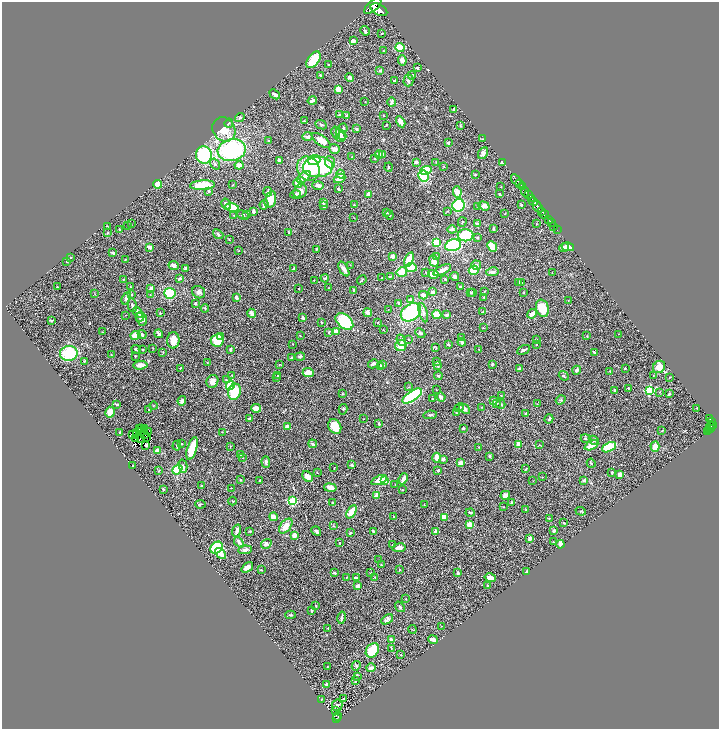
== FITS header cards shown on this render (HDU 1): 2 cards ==
NAXIS1  =                 1434
NAXIS2  =                 1453

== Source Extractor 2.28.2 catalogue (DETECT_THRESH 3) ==
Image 1434 x 1453 px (HDU 1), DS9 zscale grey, zoomed out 1/2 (1 PNG px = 2 x 2 image px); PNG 721 x 731 px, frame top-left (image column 2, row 1453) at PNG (2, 2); each listed source drawn as its Kron ellipse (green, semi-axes under 4 px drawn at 4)
Background 0.542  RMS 0.021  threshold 0.0635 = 3 sigma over >= 5 px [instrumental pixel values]
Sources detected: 502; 25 cannot appear on this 1/2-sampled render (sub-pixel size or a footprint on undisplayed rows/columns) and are neither listed nor drawn; the other 477 listed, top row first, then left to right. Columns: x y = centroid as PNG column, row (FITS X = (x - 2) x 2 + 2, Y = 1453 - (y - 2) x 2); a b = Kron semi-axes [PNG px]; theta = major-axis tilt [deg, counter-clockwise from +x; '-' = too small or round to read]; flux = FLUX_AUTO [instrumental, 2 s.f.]
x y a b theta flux
373 6 10 5 41 2700
379 10 9 5 -28 2800
365 31 5 4 - 5.8
382 34 3 2 - 2.2
353 41 3 2 - 16
400 47 4 3 - 120
383 51 2 2 - 3
313 60 9 5 53 110
402 60 5 4 - 19
329 65 2 2 - 2.3
417 68 3 2 - 6
380 71 3 2 - 6.9
320 75 4 2 - 4.2
412 75 4 4 - 6.4
350 78 4 3 - 11
408 80 6 5 - 8.2
394 81 4 3 - 6.2
338 89 4 3 - 47
275 94 6 2 -42 10
312 101 5 2 - 13
365 101 2 1 - 1.2
392 102 4 3 - 11
453 109 4 3 - 2.8
339 115 3 3 - 5.9
346 115 4 4 - 5.1
383 116 3 2 - 2
240 118 5 3 - 6
304 121 3 3 - 2.1
401 122 6 4 -60 30
229 123 5 3 - 4.5
321 125 6 2 -25 4.7
386 125 3 2 - 1.6
460 126 3 2 - 1.9
343 128 4 2 - 9.3
224 129 12 11 - 76
357 129 3 3 - 5.5
336 132 6 4 -78 12
341 134 6 4 -48 13
308 137 5 3 - 16
341 137 5 4 - 17
483 139 3 2 - 2.1
269 140 3 2 - 2
321 140 11 5 -35 42
448 143 2 2 - 10
334 149 5 4 - 15
232 150 14 11 13 440
483 153 6 4 59 20
204 155 8 8 - 250
379 155 4 3 - 18
383 155 3 3 - 19
352 157 2 2 - 1.9
375 159 2 2 - 1.9
279 160 3 3 - 12
314 160 6 5 - 90
330 162 6 5 - 12
416 162 3 2 - 16
436 162 3 2 - 1.5
503 163 4 2 - 18
215 164 6 4 -56 12
239 165 4 4 - 27
444 166 3 2 - 2
318 167 15 10 3 350
388 167 4 2 - 3
308 169 12 11 - 130
426 171 6 4 19 120
340 174 4 4 - 12
475 174 3 3 - 4.5
424 176 5 5 - 110
304 177 8 4 38 22
339 178 6 3 27 30
516 180 6 3 -54 950
298 183 5 4 - 43
157 184 4 4 - 110
520 184 3 2 - 460
203 185 12 4 3 94
233 185 2 2 - 1.6
318 185 5 3 - 16
522 186 2 1 - 870
501 187 2 2 - 1.5
339 189 3 2 - 6.1
209 191 4 4 - 8.4
300 191 7 6 - 25
268 192 5 3 - 5.1
457 192 6 4 -83 32
525 192 5 4 - 180
295 194 5 3 - 4.7
369 194 3 3 - 43
499 194 4 2 - 3.4
528 195 2 2 - 390
531 198 4 2 - 270
270 199 8 5 75 59
323 202 4 3 - 11
533 202 4 3 - 390
226 204 6 4 -59 11
264 205 5 3 - 11
354 205 2 1 - 1.9
459 205 6 6 - 180
521 205 3 2 - 4.9
323 206 3 2 - 2.9
478 206 3 2 - 2.3
484 206 5 3 - 21
538 207 6 3 -54 1400
232 208 7 4 -12 100
253 211 4 2 - 15
447 211 2 1 - 1.1
542 212 2 2 - 300
387 213 3 2 - 2.5
505 213 3 2 - 2
234 215 3 3 - 2.7
243 215 6 4 -24 7.3
247 215 3 2 - 2
389 215 5 2 - 5
545 215 4 2 - 630
354 218 2 1 - 1.2
548 219 3 2 - 160
462 222 5 2 - 2.8
551 223 2 1 - 96
131 224 2 2 - 2
477 224 4 3 - 6.6
536 224 3 2 - 2.2
107 226 2 2 - 2
128 226 2 2 - 1.3
554 226 2 1 - 17
452 229 4 3 - 15
493 229 4 3 - 4.8
119 230 2 2 - 2.5
557 230 2 1 - 19
289 232 3 3 - 4
107 233 4 3 - 2.9
218 234 6 3 -40 7.4
466 235 8 6 2 150
477 238 3 3 - 4.1
229 239 3 2 - 1.6
436 242 4 3 - 80
453 245 8 6 11 290
492 246 6 4 -48 68
149 247 3 3 - 22
564 247 5 3 - 18
568 247 6 4 -12 33
316 249 3 2 - 3.5
239 251 2 2 - 1.4
113 253 3 2 - 8.9
392 256 4 3 - 16
436 257 3 3 - 2.8
70 258 2 2 - 2.6
125 259 2 2 - 2.4
409 259 7 4 69 85
67 261 2 2 - 6.2
434 261 6 4 -69 31
350 265 2 2 - 1.3
476 265 5 4 - 9.6
174 266 5 3 - 14
411 267 5 3 - 79
186 268 4 3 - 8.2
294 269 3 2 - 4.8
344 269 8 3 -60 20
442 270 9 4 27 20
474 270 5 4 - 81
402 272 5 5 - 59
426 272 3 2 - 2.5
492 272 6 3 9 16
552 273 2 1 - 1.1
433 274 5 4 - 54
390 277 3 2 - 2.1
455 277 4 4 - 15
325 278 4 3 - 4.5
382 278 3 2 - 1.6
124 279 3 2 - 2.5
180 279 3 3 - 12
445 279 3 2 - 5.2
314 280 2 2 - 1.9
362 280 5 2 - 3.2
519 283 3 3 - 3.5
521 283 3 3 - 3.7
57 287 2 2 - 4
130 287 2 2 - 1.8
460 287 3 3 - 4.5
151 288 4 3 - 10
328 288 2 2 - 1.7
299 289 2 2 - 3.4
354 290 3 3 - 6.9
484 291 2 2 - 2.4
199 292 7 6 - 15
432 292 3 3 - 19
470 292 4 3 - 4.4
473 292 3 2 - 3.4
524 292 3 2 - 2.3
170 293 5 5 - 180
95 294 3 1 - 1.2
132 295 3 2 - 2.8
150 295 2 1 - 1.2
423 295 4 3 - 25
236 297 3 3 - 16
484 297 3 2 - 2.6
126 298 6 3 67 9.2
410 300 3 3 - 9
568 300 3 2 - 1.4
195 303 2 2 - 14
399 303 4 3 - 3.8
132 305 7 3 -77 6.1
205 308 4 3 - 5
542 308 9 6 -73 91
388 310 2 2 - 1.2
138 312 6 4 -50 20
411 312 11 8 36 310
483 312 4 2 - 4.6
160 313 3 2 - 2.8
252 313 5 3 - 16
368 313 4 3 - 28
423 313 10 4 -75 16
532 314 5 3 - 22
125 315 2 1 - 0.86
437 315 4 4 - 54
447 315 4 3 - 8.8
140 317 5 3 - 9.9
303 318 3 3 - 9.7
142 319 7 5 -63 19
51 320 3 2 - 4.5
344 321 10 6 -41 270
322 322 3 2 - 3.3
378 322 3 2 - 2.3
483 328 3 2 - 1.8
383 329 2 2 - 1.7
102 332 2 2 - 1.6
329 332 4 3 - 3.4
336 332 3 3 - 47
420 333 6 4 -45 6.8
142 334 4 3 - 9.2
159 334 5 3 - 9.3
618 334 2 1 - 0.99
135 335 5 4 - 60
300 335 3 2 - 2
587 336 3 2 - 1.8
221 337 4 3 - 7.8
462 337 3 2 - 2
409 339 2 2 - 2.2
536 339 2 2 - 1.6
173 340 8 6 89 40
217 340 6 6 - 99
401 340 6 3 -68 12
462 342 4 3 - 11
293 344 2 1 - 1.2
448 344 2 2 - 17
536 345 2 2 - 2.6
401 346 5 5 - 47
153 348 2 2 - 2.1
436 348 3 2 - 1.7
136 349 4 3 - 6.3
479 349 3 2 - 2
142 350 2 2 - 4.8
230 350 3 2 - 6.8
524 350 7 3 27 9.5
163 352 3 2 - 2.9
594 352 3 2 - 7.2
69 353 9 7 6 190
111 355 3 2 - 1.3
135 356 3 2 - 2.5
300 356 5 4 - 6.3
291 358 3 2 - 4.9
84 361 3 3 - 3.1
436 362 4 3 - 4.2
207 363 2 2 - 1.5
280 364 4 3 - 2.9
373 364 5 3 - 11
492 364 3 3 - 5.6
140 365 7 3 5 22
383 365 3 3 - 4.6
438 365 4 2 - 2.8
380 366 3 3 - 18
659 367 7 5 46 40
180 368 2 2 - 1.9
625 368 3 2 - 3.3
519 369 4 3 - 5.7
577 370 4 3 - 15
609 371 3 2 - 2.1
308 373 5 4 - 40
232 375 3 3 - 2.9
278 375 3 2 - 6.2
438 376 4 3 - 4.9
564 376 5 3 - 5.6
653 376 3 2 - 2.4
276 377 3 2 - 5.5
670 377 3 2 - 2.6
226 380 4 3 - 4.1
212 381 7 5 64 20
230 385 5 4 - 91
408 387 3 2 - 2.2
628 388 3 2 - 2.4
436 390 2 2 - 1.7
615 390 2 2 - 3.7
649 391 3 3 - 310
235 392 8 6 75 130
660 392 2 2 - 1.5
342 394 3 3 - 3.5
669 394 3 2 - 5.9
501 395 3 2 - 1.8
412 396 11 5 34 350
441 397 4 3 - 19
432 399 3 2 - 2
561 400 5 4 - 5.9
182 401 4 3 - 18
493 401 4 3 - 5.4
497 403 3 2 - 4.2
117 404 4 3 - 6.4
501 404 5 3 - 5.8
537 404 3 2 - 1.8
154 406 4 2 - 2.1
482 407 2 2 - 1.7
256 408 5 3 - 37
459 408 5 3 - 5.1
696 408 3 2 - 1.9
149 409 3 2 - 2.9
343 409 5 3 - 5.1
464 409 6 3 -40 15
110 412 5 4 - 33
456 412 3 2 - 3
526 414 3 2 - 6.7
430 415 7 3 6 5.8
250 418 3 3 - 9.2
710 418 4 2 - 140
363 419 2 1 - 1.4
549 419 5 3 - 6.2
711 421 3 2 - 98
379 424 3 2 - 5.5
335 426 8 6 -59 62
710 426 4 3 - 180
714 426 4 2 - 320
288 427 4 3 - 31
142 428 2 1 - 1.7
463 428 3 3 - 5.1
140 429 2 1 - 2.2
144 429 2 1 - 1.8
711 429 2 1 - 27
709 430 2 1 - 21
148 431 2 1 - 1.6
662 431 3 2 - 1.7
120 432 4 2 - 5
141 432 2 1 - 0.84
222 432 2 2 - 1.7
707 432 2 1 - 14
136 433 2 1 - 1.3
132 435 2 1 - 2.3
145 435 2 1 - 0.83
141 438 3 2 - 1
147 438 2 1 - 2.2
585 438 5 3 - 5.1
136 439 2 1 - 0.64
594 440 5 3 - 4.4
181 444 3 2 - 2.3
313 444 4 3 - 6.7
519 444 3 3 - 42
539 445 3 3 - 2.2
591 445 7 3 27 65
146 446 3 2 - 3.9
177 446 5 2 - 7.1
230 446 2 1 - 1.2
478 447 2 1 - 1.1
609 447 7 4 25 130
655 447 5 4 - 35
192 448 12 4 72 99
157 451 3 3 - 30
241 455 2 2 - 1.8
490 456 3 3 - 6.2
242 458 2 1 - 1.3
437 458 5 3 - 57
443 459 3 3 - 14
266 462 5 3 - 8.8
460 463 4 3 - 21
591 463 5 3 - 3.8
351 465 3 3 - 4.8
133 466 2 2 - 2.7
183 466 7 3 -76 9.8
334 468 2 1 - 1.7
526 469 4 2 - 4.1
159 470 3 2 - 2.6
177 470 5 4 - 190
438 470 3 3 - 6.7
612 472 3 2 - 7.3
317 473 2 2 - 1.6
620 475 3 2 - 23
307 476 6 4 -43 28
542 477 2 2 - 1.6
403 479 6 3 67 16
241 480 2 2 - 3.2
379 480 8 4 23 48
584 480 3 3 - 8.5
260 481 2 2 - 4.4
385 481 3 3 - 55
533 481 2 1 - 1.3
201 485 2 2 - 3.8
395 485 3 2 - 2.3
231 488 2 2 - 1.5
330 488 6 3 -10 30
163 489 3 3 - 4.8
402 490 2 2 - 2.8
377 495 2 2 - 63
505 495 5 3 - 17
232 501 4 3 - 3.6
293 501 3 3 - 240
332 503 3 2 - 2.2
511 503 2 2 - 4.9
200 504 5 3 - 3.9
424 505 3 2 - 2.1
503 507 2 2 - 2.2
526 509 3 2 - 2.6
581 511 5 2 - 2.9
352 512 7 4 61 74
470 512 4 3 - 7.4
394 516 2 2 - 1.6
273 517 4 3 - 34
444 517 3 3 - 44
549 518 3 2 - 3
564 523 3 2 - 4.1
469 525 3 2 - 84
286 526 8 5 50 41
333 526 3 2 - 2.5
237 531 6 3 73 15
250 531 3 3 - 3.2
316 531 5 3 - 9
373 531 4 3 - 4.6
436 531 2 2 - 40
554 531 3 3 - 6.4
350 533 2 2 - 4.4
294 535 4 4 - 25
530 538 4 3 - 14
239 542 6 4 -51 8.9
553 542 3 2 - 1.7
340 543 2 2 - 3.6
266 544 5 4 - 12
560 544 4 3 - 18
393 545 3 3 - 2.7
217 548 7 5 43 240
399 548 7 4 8 30
245 550 7 3 6 15
221 554 6 4 -47 27
379 560 2 1 - 1
381 565 3 3 - 2.9
247 567 6 3 38 25
261 570 2 2 - 3.6
400 570 3 3 - 2.6
526 572 3 2 - 5.5
335 573 4 3 - 5.8
371 573 3 3 - 3.1
458 573 3 3 - 5.5
346 577 3 2 - 1.6
375 577 3 2 - 1.9
356 578 3 2 - 8.9
490 578 5 3 - 24
357 586 3 3 - 11
487 586 3 2 - 2.9
406 599 2 2 - 2.2
316 606 3 2 - 2.7
400 607 6 3 -52 5.7
312 610 4 2 - 6
291 615 5 3 - 5.5
342 618 6 2 77 8.8
387 619 6 4 30 11
441 626 2 2 - 1.3
328 628 2 2 - 3.4
412 629 4 2 - 2
391 640 3 3 - 16
433 640 5 2 - 33
391 648 3 2 - 1.7
372 650 8 6 53 140
401 655 4 3 - 2.1
327 666 2 2 - 2.1
356 666 5 4 - 6.2
371 668 5 3 - 15
357 676 3 2 - 3.3
355 681 4 3 - 6.1
327 685 4 3 - 11
343 699 3 2 - 2.3
321 700 4 2 - 1.8
337 705 6 5 - 7.5
336 710 3 1 - 5.9
337 716 4 2 - 11
336 719 4 2 - 110
At the frame edge (FLAGS 8, measured only in part): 1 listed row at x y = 373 6
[25 sub-pixel or undisplayed-footprint detections neither listed nor drawn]